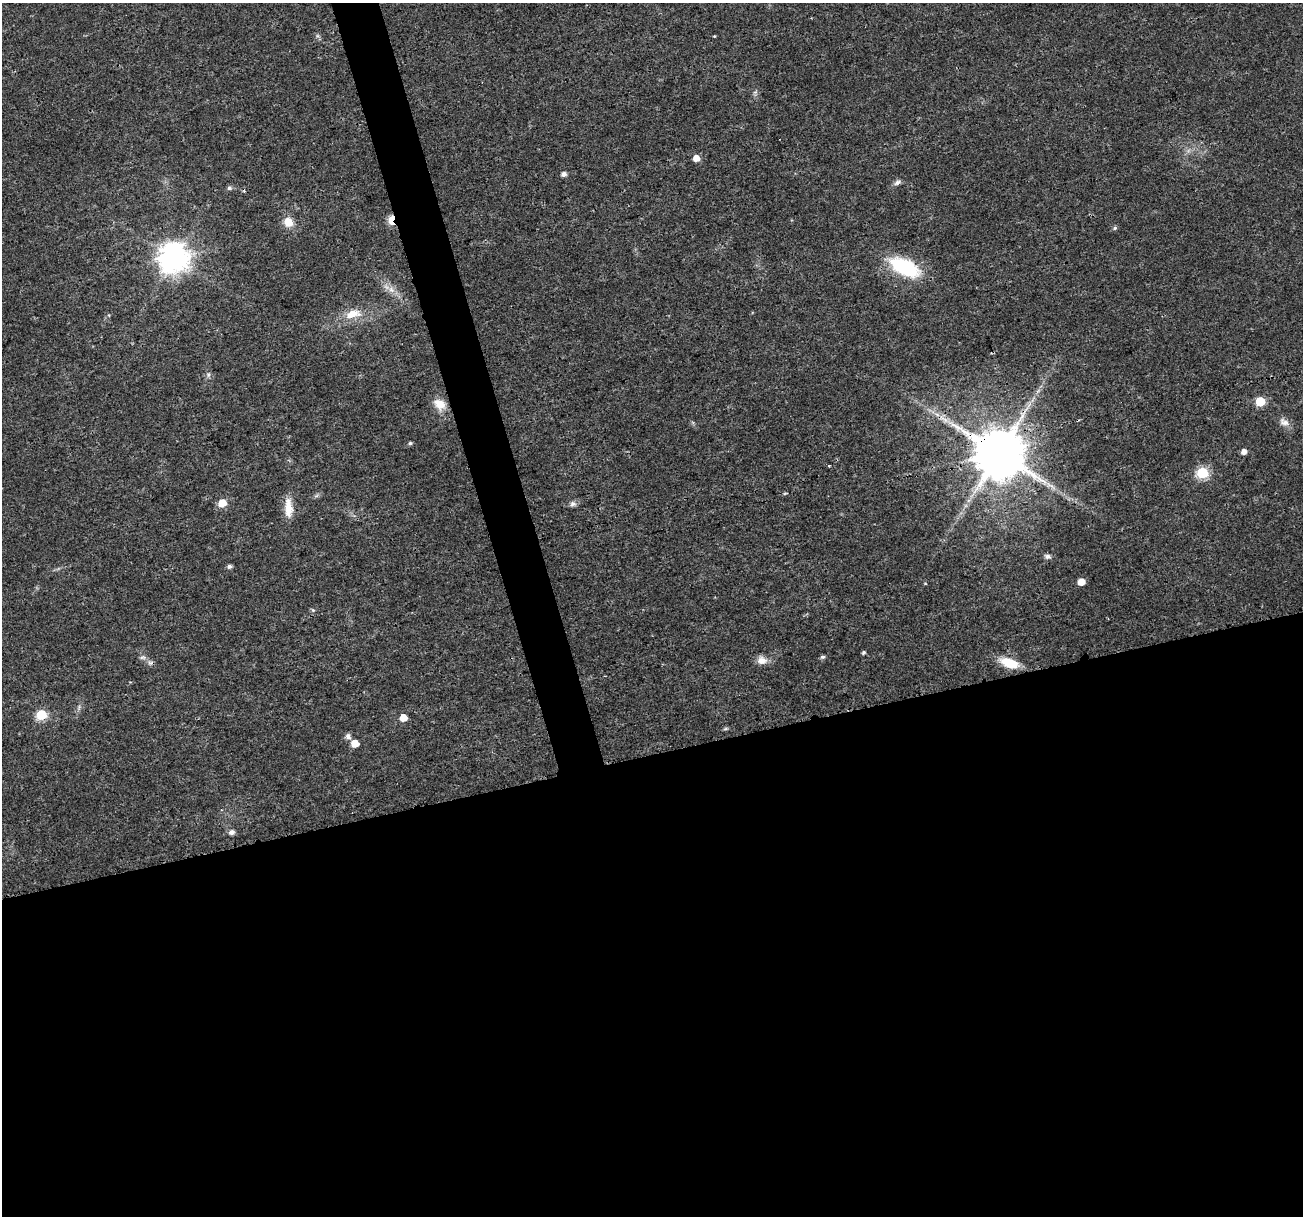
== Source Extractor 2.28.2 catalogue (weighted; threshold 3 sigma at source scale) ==
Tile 15 of 4 x 4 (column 3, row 4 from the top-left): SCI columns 2612-3912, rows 112-1325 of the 5216 x 5025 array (HDU 1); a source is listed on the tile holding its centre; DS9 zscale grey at full resolution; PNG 1305 x 1218 px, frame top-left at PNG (2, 3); no overlay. Shown black and unused: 40% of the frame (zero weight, under 3 of 4 exposures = <1% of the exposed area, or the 3 px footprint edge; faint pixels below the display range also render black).
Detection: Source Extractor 2.28.2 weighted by HDU 2 'WHT'; one run over the whole footprint, this tile lists its part. Background 0.0139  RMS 0.0023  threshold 0.0104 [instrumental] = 3 sigma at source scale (4.5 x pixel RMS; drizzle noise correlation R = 1.50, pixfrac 1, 0.0396/0.0396 arcsec/px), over >= 5 px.
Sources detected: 41; all 41 listed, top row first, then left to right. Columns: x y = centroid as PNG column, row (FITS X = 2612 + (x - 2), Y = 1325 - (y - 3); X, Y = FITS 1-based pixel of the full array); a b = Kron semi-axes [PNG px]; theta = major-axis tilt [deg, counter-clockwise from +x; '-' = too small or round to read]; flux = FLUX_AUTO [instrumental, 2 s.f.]
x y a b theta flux
714 36 3 3 - 0.17
696 158 5 5 - 2.3
564 174 5 4 - 1.1
897 182 10 6 27 0.79
229 188 6 5 - 0.52
391 220 8 4 77 7.5
288 222 10 9 - 3
1115 228 5 5 - 0.42
173 258 10 9 - 350
904 267 29 15 -25 19
391 289 10 8 -57 1.5
353 314 23 11 13 4.2
208 375 7 5 -62 0.52
1260 401 6 5 - 12
440 404 16 12 -44 3.2
937 414 9 5 -20 1.1
1284 422 15 9 -30 1.6
410 443 6 4 10 0.43
1244 452 5 5 - 1.3
999 453 14 13 - 1600
1203 473 6 6 - 23
785 493 5 3 - 0.23
222 503 7 6 - 3.9
573 504 8 7 - 0.8
288 508 25 9 -88 3.7
1047 556 9 6 -18 0.69
229 566 5 4 - 0.71
1081 582 5 5 - 2.9
313 610 5 5 - 0.37
863 652 5 5 - 0.35
143 657 9 5 6 0.61
823 657 5 4 - 0.5
762 660 13 11 -17 1.8
150 663 9 6 -20 0.73
1009 663 19 9 -18 6.2
41 715 6 5 - 17
403 718 5 5 - 3.5
726 729 6 4 1 0.34
348 736 7 7 - 0.96
355 743 5 5 - 3.7
232 832 6 5 - 1
Overlapping masked pixels (flux is a lower limit): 2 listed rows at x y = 391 220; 999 453